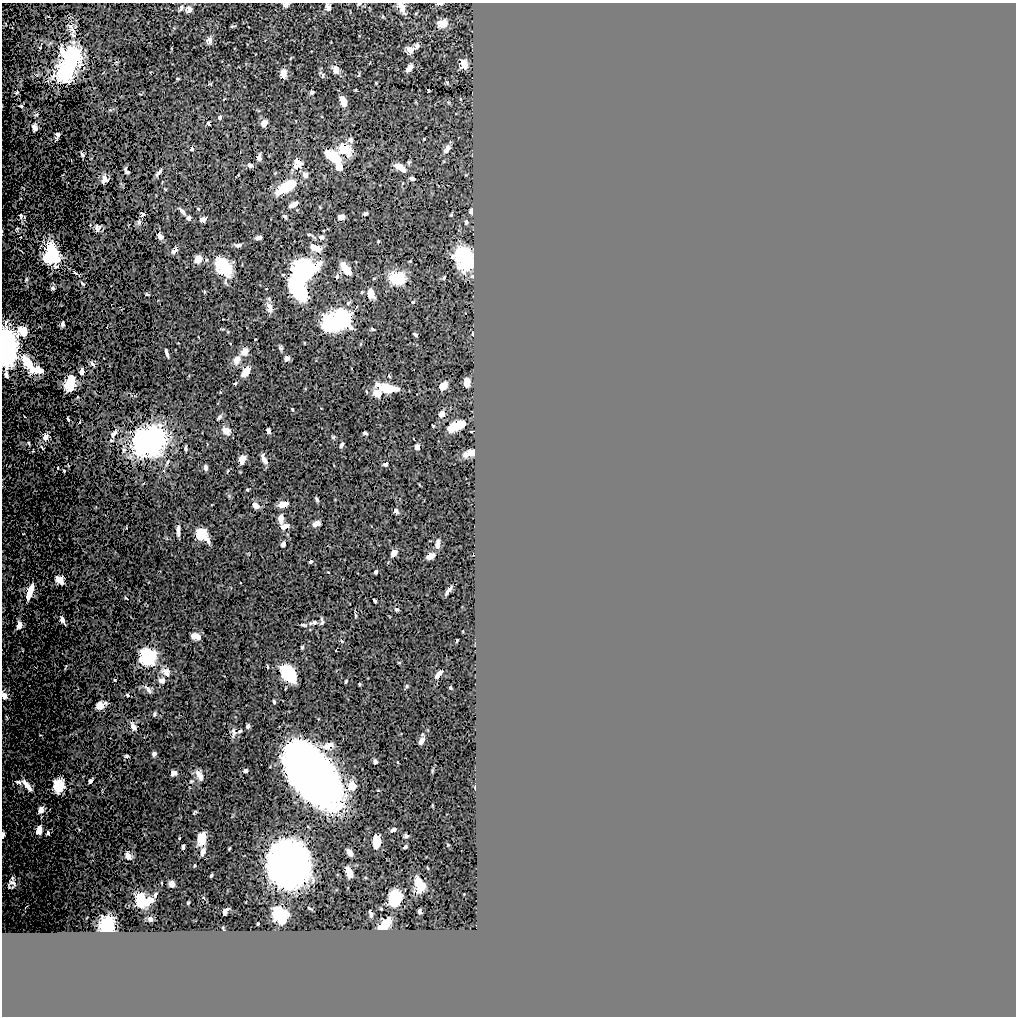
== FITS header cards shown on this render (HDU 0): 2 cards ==
NAXIS1  =                 1014
NAXIS2  =                 1014

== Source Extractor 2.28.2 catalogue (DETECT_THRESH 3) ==
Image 1014 x 1014 px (HDU 0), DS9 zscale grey, 1 PNG px = 1 image px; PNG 1018 x 1018 px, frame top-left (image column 1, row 1014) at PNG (2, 3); no overlay
Background 0.524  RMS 0.012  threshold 0.0364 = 3 sigma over >= 5 px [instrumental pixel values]
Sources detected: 229; all 229 listed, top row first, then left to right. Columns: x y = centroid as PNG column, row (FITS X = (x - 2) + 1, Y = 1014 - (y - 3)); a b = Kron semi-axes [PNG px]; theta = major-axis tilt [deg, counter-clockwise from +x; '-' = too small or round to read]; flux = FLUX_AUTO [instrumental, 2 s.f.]
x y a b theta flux
440 3 6 2 0 1.3
286 4 6 5 - 2.5
359 4 5 4 - 1
328 7 7 5 -68 3.4
401 7 12 6 -64 6.5
181 8 7 5 65 2.4
189 9 7 6 - 3.7
443 23 7 6 - 9.9
71 28 15 6 -63 3.3
210 40 6 5 - 5.6
417 46 6 5 - 2.3
409 50 7 6 - 4.7
74 55 18 13 -19 46
464 64 7 4 -68 7
410 68 7 4 51 3.9
336 69 8 6 -70 5.8
66 71 15 12 72 61
283 74 9 6 85 5.7
323 76 6 4 84 1.3
178 79 4 3 - 0.66
210 84 5 4 - 0.77
428 90 3 2 - 0.63
17 92 3 2 - 0.51
312 92 5 4 - 1.1
343 101 8 4 -70 9.8
21 106 3 2 - 0.71
220 117 4 4 - 1.9
208 123 3 2 - 0.98
264 123 6 5 - 4.8
34 127 5 4 - 5.9
57 135 5 4 - 1.8
350 140 6 6 - 2.4
192 148 4 4 - 1.6
345 149 11 10 - 20
447 149 7 4 57 4
82 155 4 3 - 0.9
333 157 15 7 -39 24
259 158 5 4 - 3.2
297 162 12 8 -51 5.2
409 162 5 4 - 0.92
250 165 4 4 - 2.3
295 166 6 5 - 1.7
400 167 11 5 -31 8.9
339 168 8 8 - 4.5
126 171 6 3 -47 1.5
159 172 5 3 - 2
305 175 7 6 - 2.3
104 179 6 4 84 4.4
412 179 4 3 - 2.1
286 187 24 9 33 22
294 204 8 4 30 5.5
198 209 3 2 - 0.6
182 211 9 4 -46 1.9
471 211 5 3 - 3.9
365 213 4 3 - 1.5
21 216 7 4 81 1.2
285 216 5 3 - 1.5
341 217 5 4 - 6.2
189 218 4 4 - 2
203 220 5 4 - 4.2
139 222 6 5 - 1.4
466 222 3 3 - 0.98
97 228 6 4 -82 2
309 234 5 3 - 0.85
160 236 5 4 - 4.9
258 237 6 3 13 2.4
321 237 5 5 - 2.9
238 245 6 4 8 2.4
315 248 9 5 -24 10
174 251 7 4 44 2.7
53 253 16 8 -72 37
452 257 5 5 - 1.7
465 258 17 11 -74 70
45 259 8 5 -52 7.5
198 259 7 7 - 5.7
224 267 17 11 -56 31
302 269 14 12 23 160
346 269 10 5 -55 24
337 277 6 3 72 0.94
397 278 9 7 -16 53
444 278 3 2 - 0.81
83 283 4 2 - 0.95
52 288 3 3 - 1
298 288 18 10 -56 73
371 294 9 6 -71 5.8
147 295 4 2 - 0.65
269 308 13 7 -81 4.3
345 321 6 5 - 110
333 322 19 9 54 170
62 324 4 3 - 2.3
373 329 4 2 - 0.92
23 331 9 8 - 11
473 334 4 2 - 0.68
416 335 4 3 - 1.4
6 347 23 10 -87 250
280 348 6 5 - 1.5
245 352 10 8 41 4.4
167 353 7 3 -74 1.9
287 358 5 4 - 3
236 360 12 8 64 5.2
27 362 14 7 -60 18
92 364 5 4 - 2
37 370 12 6 -3 12
81 371 6 4 88 2.4
246 371 8 5 55 12
70 383 11 7 73 24
235 383 3 3 - 0.98
467 383 7 4 89 9.1
443 386 6 5 - 9.2
387 388 15 6 -13 25
376 393 6 5 - 11
292 409 3 3 - 0.98
442 414 5 4 - 6.8
219 417 7 4 47 1.3
68 419 3 2 - 0.69
455 426 13 6 24 32
226 431 7 6 - 6.2
268 431 5 4 - 2.8
114 433 8 4 51 2.6
365 433 4 3 - 1.3
45 437 4 4 - 7.7
148 442 19 15 27 280
29 443 5 3 - 0.62
342 445 5 3 - 2.4
417 447 5 4 - 4
186 449 4 3 - 1.1
471 453 10 5 19 9.1
264 459 9 4 -64 3.8
242 460 8 5 74 5.8
386 464 6 5 - 1.9
58 468 3 2 - 0.62
205 468 5 3 - 2.3
64 471 3 2 - 0.83
317 499 4 3 - 1.4
283 504 9 5 14 5.6
255 505 6 4 -32 5.9
396 511 6 5 - 2.2
281 519 6 4 86 7.6
316 524 5 4 - 7.8
285 526 8 5 19 4.8
178 530 9 3 89 3.2
201 534 7 7 - 25
208 540 8 5 -62 2.8
283 544 5 4 - 3.7
437 545 7 4 83 8.1
394 553 6 5 - 5.8
430 556 6 4 35 6.9
310 562 3 3 - 1.5
376 572 4 3 - 1.6
59 580 7 4 -45 11
448 590 7 3 54 3
30 592 12 4 72 16
374 600 4 2 - 0.92
397 609 5 4 - 1.4
62 620 6 4 -67 2.5
314 622 5 5 - 1.4
322 623 7 5 49 1.7
19 625 6 4 76 5.9
303 625 6 3 -13 1.1
195 636 8 5 -11 7.4
457 640 3 2 - 0.64
342 641 4 4 - 0.88
302 647 3 3 - 1.1
148 657 10 9 - 99
166 672 11 7 -59 4.6
288 673 13 8 -52 84
438 674 8 4 53 5.1
162 680 5 4 - 3.8
346 681 4 2 - 1.1
359 684 3 2 - 0.81
407 686 6 4 89 1
450 688 3 2 - 0.83
148 689 10 4 -50 2.2
127 695 3 3 - 0.87
4 696 9 6 -66 5.3
274 702 4 3 - 1
100 705 8 6 25 5.1
155 714 6 3 82 1
7 717 7 2 -69 0.69
133 726 5 4 - 5.3
248 726 4 3 - 1.6
240 731 6 4 27 1.2
233 732 13 5 -90 2.5
421 741 6 4 59 4.8
328 746 12 7 22 6.9
154 754 4 4 - 2.4
126 756 3 2 - 0.9
375 761 4 4 - 1.7
245 771 4 3 - 2.1
312 772 47 24 -51 1600
173 773 5 4 - 4.8
199 775 12 5 -58 3.8
90 781 4 3 - 1.6
18 782 10 5 -17 2.6
27 785 13 4 -51 8.4
59 785 10 8 83 24
352 785 7 7 - 13
475 788 3 2 - 0.68
41 810 6 5 - 4.3
394 829 5 3 - 2.9
39 830 7 4 83 6.8
48 833 4 3 - 1.9
3 835 6 3 82 3.3
406 836 4 3 - 1.9
179 838 3 2 - 0.5
202 838 9 6 79 16
376 841 10 6 87 14
183 847 4 3 - 2.1
405 847 3 3 - 0.92
203 852 7 4 75 4.2
349 853 6 4 -58 5.8
128 856 6 4 -57 5.1
288 864 23 20 -76 1500
349 872 8 5 -61 14
211 875 3 2 - 0.81
12 883 11 8 -25 3.9
172 884 5 4 - 3.1
419 884 9 5 -75 11
422 887 8 5 29 8.3
395 898 11 9 -84 34
141 900 9 6 -83 21
149 901 9 6 38 6.2
225 912 6 3 58 1.7
420 912 4 3 - 1.2
371 914 7 3 -73 1.7
280 915 12 9 -38 44
150 919 4 3 - 1.5
385 924 11 5 49 21
107 925 9 8 - 52
At the frame edge (FLAGS 8, measured only in part): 7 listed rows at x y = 440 3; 286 4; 359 4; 401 7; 6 347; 4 696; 3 835